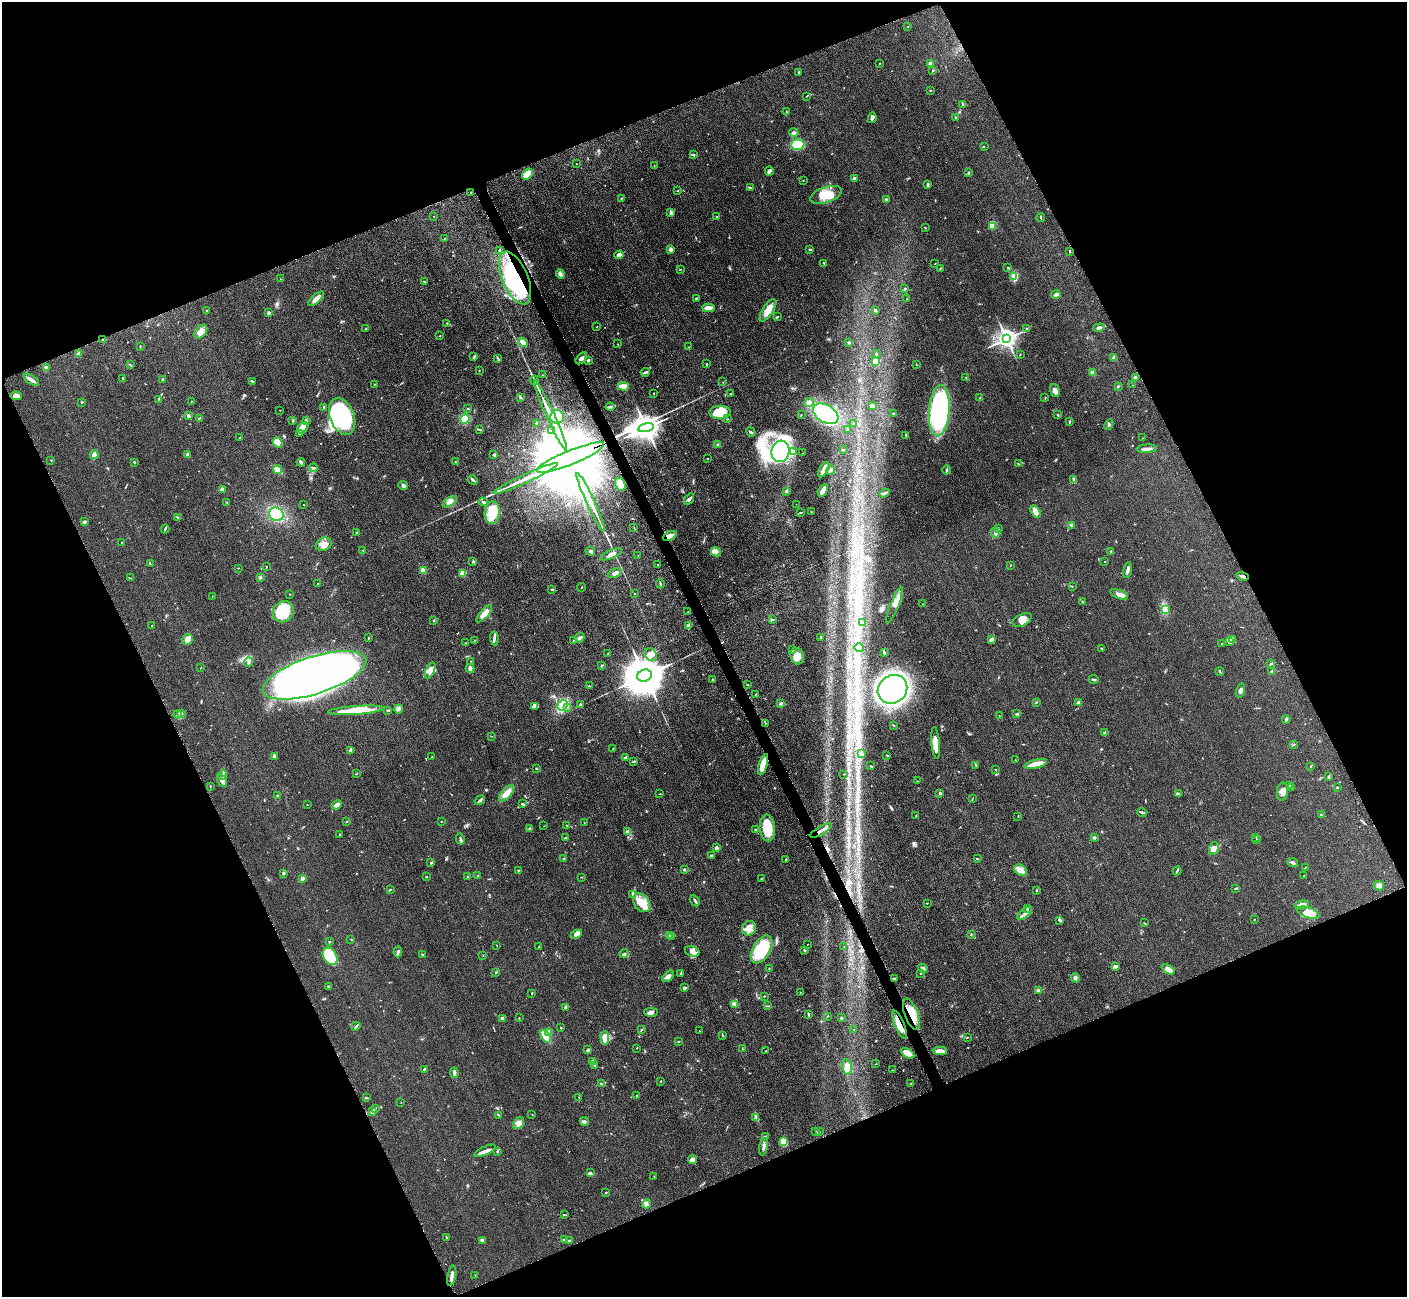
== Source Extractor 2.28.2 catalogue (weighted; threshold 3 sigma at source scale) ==
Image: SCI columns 65-5681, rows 191-5367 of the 5698 x 5663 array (HDU 1 of 3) = the unmasked area's bounding box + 8 px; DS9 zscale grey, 4 x 4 block average (1 PNG px = mean of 4 x 4 image px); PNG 1409 x 1299 px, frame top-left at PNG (2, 2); each listed source drawn as its Kron ellipse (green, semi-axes under 4 px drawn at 4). Shown black and unused: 44% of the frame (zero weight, under 3 of 5 exposures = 3% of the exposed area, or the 3 px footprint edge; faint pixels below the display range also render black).
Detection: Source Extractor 2.28.2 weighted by HDU 2 'WHT'. Background 0.0534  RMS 0.006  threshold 0.0269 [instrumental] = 3 sigma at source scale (4.5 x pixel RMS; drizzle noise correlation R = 1.50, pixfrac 1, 0.05/0.05 arcsec/px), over >= 5 px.
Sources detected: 620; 5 inside a brighter object's white glare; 3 cosmic-ray / hot-pixel residue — neither listed nor drawn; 10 coinciding with a brighter row at this scale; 26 inside a brighter listed object's ellipse — not listed separately; of the other 576, all 500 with FLUX_AUTO >= 1.05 (the completeness limit of this list) listed and drawn (76 fainter detections not listed), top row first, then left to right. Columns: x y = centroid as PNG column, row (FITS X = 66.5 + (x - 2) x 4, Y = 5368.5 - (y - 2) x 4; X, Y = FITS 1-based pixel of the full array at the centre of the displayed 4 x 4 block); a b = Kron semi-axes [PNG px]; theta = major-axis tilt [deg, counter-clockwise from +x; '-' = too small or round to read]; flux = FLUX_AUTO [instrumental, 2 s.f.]
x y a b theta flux
908 27 2 2 - 1.5
879 64 2 2 - 1.5
931 64 4 3 - 13
933 70 2 2 - 1.4
799 73 4 2 - 3.1
931 90 2 2 - 1.6
807 96 2 2 - 1.3
963 105 2 2 - 1.6
787 112 2 2 - 1.8
956 117 3 2 - 4.1
872 118 5 3 - 11
794 132 4 3 - 6.8
798 145 7 5 4 95
984 147 2 2 - 1.3
694 155 3 2 - 4.6
576 164 2 2 - 1.1
654 165 2 2 - 1.2
769 171 4 3 - 9.5
968 173 3 2 - 3
527 174 6 4 50 39
855 179 3 2 - 13
803 180 2 2 - 1.3
928 185 4 2 - 6.1
750 188 3 2 - 3.9
678 191 2 2 - 1.7
470 193 2 2 - 1.1
826 195 16 8 19 66
621 199 2 2 - 1.5
886 200 4 2 - 5.8
671 213 4 2 - 12
433 216 2 2 - 1.1
717 217 2 2 - 2.2
1041 217 4 2 - 2.6
925 227 2 2 - 2.1
992 227 3 2 - 4.7
444 239 2 2 - 2.6
671 249 2 2 - 36
810 249 3 2 - 2.7
500 250 4 2 - 4
1070 251 2 2 - 2.6
619 255 4 4 - 12
824 263 3 2 - 2.5
935 263 2 2 - 1.1
1008 267 2 2 - 1.7
940 268 3 2 - 2.1
680 269 3 2 - 1.4
560 274 5 4 - 12
1014 277 3 3 - 56
515 278 28 13 -67 520
280 279 2 2 - 1.6
424 282 2 2 - 1.9
905 289 2 2 - 2.1
1056 294 4 3 - 8.2
696 298 3 2 - 2.9
316 299 10 4 41 24
907 299 2 2 - 1.1
708 308 6 3 -3 32
206 310 2 2 - 1.4
768 310 13 5 57 41
875 310 3 3 - 4.4
269 313 4 2 - 4.7
777 317 3 2 - 2.3
446 323 2 2 - 1.9
597 326 3 2 - 1.1
1099 328 5 2 - 10
365 329 3 2 - 2.7
1026 329 3 2 - 2.3
201 331 8 5 52 26
440 336 2 2 - 1.4
1006 339 4 3 - 2700
103 340 3 2 - 5.3
523 342 5 3 - 23
848 342 3 2 - 2.2
617 344 2 2 - 1.1
140 346 2 2 - 1.7
688 347 2 2 - 1.6
78 354 2 2 - 2.7
876 354 2 2 - 2
1020 354 2 2 - 1.8
474 357 4 2 - 2.2
581 358 7 3 48 11
1113 358 2 2 - 4.6
498 359 3 2 - 2.8
588 360 2 2 - 7.2
876 361 2 2 - 170
707 364 2 2 - 3
130 365 2 2 - 1.9
916 365 2 2 - 1.2
46 367 3 3 - 7
479 370 2 2 - 1.1
645 372 4 2 - 7
1092 373 2 2 - 57
542 375 2 2 - 1.1
123 378 4 2 - 3.5
966 378 2 2 - 1.7
1136 378 2 2 - 47
163 379 3 3 - 4.7
31 380 9 3 -33 17
534 380 4 2 - 4.2
252 381 3 2 - 3.4
723 382 2 2 - 1.1
374 384 2 2 - 1.1
1133 385 2 2 - 1.1
623 386 5 2 - 45
1118 386 2 2 - 3.3
1055 391 7 4 -75 17
654 394 2 2 - 1.3
731 394 2 2 - 2.3
16 396 5 4 - 16
520 397 3 2 - 3.1
980 398 3 2 - 3.8
1045 398 2 2 - 1.5
159 399 2 2 - 1.4
191 401 2 2 - 1.5
82 402 2 2 - 10
809 403 5 4 - 20
872 406 4 3 - 11
324 407 2 2 - 2.9
610 407 4 2 - 3.3
468 409 2 2 - 2.3
280 410 2 2 - 1.3
939 411 25 10 86 620
720 412 10 6 1 80
894 413 3 2 - 3.2
826 414 14 9 -32 300
550 415 38 3 -65 62
801 415 2 2 - 1.2
1058 415 3 2 - 3
188 416 4 3 - 4.9
342 416 19 12 -68 520
557 417 7 6 - 44
199 418 2 2 - 4
465 419 5 4 - 46
727 419 2 2 - 1.6
292 420 3 2 - 2.4
307 421 2 2 - 1.9
1070 422 4 2 - 3.1
537 423 3 2 - 3
853 423 2 2 - 1.4
1109 425 5 2 - 5.3
303 428 6 5 - 19
646 428 8 4 14 5300
479 429 2 2 - 1.3
847 430 3 2 - 2.5
552 431 2 2 - 1.2
751 432 5 2 - 5.1
299 433 4 3 - 6.5
906 436 2 2 - 1.9
240 437 2 2 - 1.6
1142 438 2 2 - 1.3
277 442 5 4 - 48
718 445 3 2 - 4.2
1147 449 10 2 3 16
843 450 3 2 - 4
780 451 11 8 74 650
794 451 3 3 - 5.3
803 453 2 2 - 1.3
94 455 4 2 - 25
187 455 3 2 - 5.3
494 455 3 2 - 4.2
570 457 36 7 22 190000
707 458 2 2 - 1.7
51 460 2 2 - 1.5
134 462 2 2 - 2.9
301 462 4 3 - 7.5
455 462 2 2 - 1.1
1018 464 2 2 - 2.7
313 468 4 2 - 5
278 470 4 2 - 48
824 470 8 3 60 25
831 470 5 2 - 6.9
947 470 4 2 - 5.2
525 478 35 2 25 72
1074 479 3 3 - 5.9
473 480 5 2 - 5.5
620 484 7 5 -63 43
403 486 5 3 - 6.8
222 490 3 2 - 9.8
823 490 7 4 59 16
787 491 3 2 - 3.4
884 493 5 3 - 8.2
689 499 6 3 56 8.9
450 502 8 3 34 14
483 502 5 2 - 5.2
591 502 32 2 -65 55
227 503 2 2 - 1.3
796 504 2 2 - 1.1
303 505 2 2 - 1.6
801 512 2 2 - 1.7
811 512 2 2 - 1.1
1035 512 7 4 -55 26
492 513 11 7 88 100
276 514 7 6 - 99
177 517 3 2 - 3.2
84 522 3 3 - 5.5
1072 526 2 2 - 1.9
634 527 2 2 - 1.6
165 529 4 2 - 4.2
998 529 2 2 - 1.1
356 533 2 2 - 4.2
995 533 5 3 - 9.9
670 536 7 3 25 20
121 542 2 2 - 1.2
324 544 8 6 27 25
363 550 2 2 - 1.3
590 551 5 3 - 6.3
1111 551 3 2 - 3
716 552 5 4 - 13
611 554 11 3 23 16
638 555 2 2 - 1.4
473 561 3 2 - 2.6
1105 562 2 2 - 1.2
150 564 3 2 - 2.1
658 565 2 2 - 1.1
1010 565 2 2 - 1.5
266 566 2 2 - 1.3
238 568 2 2 - 1.4
1127 570 8 2 78 14
423 571 2 2 - 87
462 573 2 2 - 130
615 573 7 3 26 9.1
1243 576 6 2 -17 12
260 577 2 2 - 8.2
130 578 2 2 - 1.2
317 584 2 2 - 1.1
660 584 4 2 - 4.5
1072 586 2 2 - 1.4
581 587 4 2 - 1.3
552 589 4 2 - 3.5
290 594 2 2 - 1.3
635 594 2 2 - 1.8
1119 594 9 4 -22 17
212 596 2 2 - 1.1
1082 602 2 2 - 1.3
922 604 2 2 - 1.2
895 605 20 4 68 25
1165 610 2 2 - 2.8
283 612 11 10 - 170
688 612 2 2 - 1.1
484 614 11 3 48 33
434 620 3 2 - 2
772 620 3 2 - 3.3
1022 620 10 5 28 27
863 622 3 2 - 2.8
688 625 3 3 - 5
152 626 2 2 - 3.9
821 637 2 2 - 3
368 638 2 2 - 2.3
494 638 7 2 -84 7.7
580 638 5 3 - 8.2
188 639 5 5 - 28
991 639 4 2 - 14
1233 639 2 2 - 2.6
474 640 2 2 - 1.3
573 640 2 2 - 1.6
1229 641 4 2 - 5.8
465 643 2 2 - 1.4
1222 644 3 2 - 2
859 648 4 3 - 9.3
1101 648 2 2 - 3.1
792 650 3 2 - 2.5
884 652 4 2 - 5
608 654 2 2 - 1.6
651 655 7 5 -42 19
797 656 8 6 -74 40
471 661 2 2 - 1.2
249 662 5 3 - 8
1271 664 4 2 - 3
601 666 3 2 - 3.3
200 668 2 2 - 1.5
470 668 4 3 - 14
430 670 9 4 64 25
1220 671 4 2 - 3.4
1272 671 3 2 - 5.4
314 675 54 18 18 3800
644 676 7 5 19 20000
712 679 2 2 - 2.3
1094 679 5 2 - 5.3
748 685 2 2 - 1.4
589 686 2 2 - 1.8
892 689 15 13 38 1300
1241 690 7 3 75 9.3
755 694 2 2 - 2
1036 702 3 2 - 2.9
1079 702 4 2 - 9.5
781 704 2 2 - 1.9
563 705 5 4 - 110
580 705 4 2 - 4.3
535 707 4 3 - 7.9
567 707 3 2 - 4.7
399 709 4 2 - 6.6
356 710 28 4 4 100
387 710 3 2 - 2.5
182 713 3 2 - 4.3
1016 714 4 2 - 4.5
178 715 4 4 - 8.8
999 716 2 2 - 1.1
1286 719 4 2 - 5.6
765 723 2 2 - 1.3
893 725 3 2 - 2.3
1104 733 3 2 - 4.3
491 736 2 2 - 1.5
936 743 16 4 -85 45
1294 744 2 2 - 2.1
613 748 2 2 - 1.1
351 751 4 2 - 5
862 754 2 2 - 17
887 755 3 2 - 2.8
274 756 2 2 - 21
431 757 2 2 - 1.5
625 757 3 2 - 4.7
1015 760 2 2 - 1.2
633 762 4 2 - 4.3
763 764 11 4 73 52
1036 764 12 3 14 44
976 765 3 2 - 2.2
871 766 3 2 - 1.9
1311 766 3 2 - 2.1
536 768 3 2 - 2.6
995 770 2 2 - 2.1
356 774 2 2 - 1.5
844 774 2 2 - 1.1
223 775 5 2 - 4.6
1328 777 4 2 - 5.4
222 780 6 3 -58 24
917 781 2 2 - 1.5
210 786 3 2 - 2.4
1289 786 3 2 - 1.7
1291 787 2 2 - 2
1337 787 2 2 - 4.1
1282 791 9 5 85 25
507 793 10 5 48 35
940 793 3 2 - 4.2
660 794 3 2 - 1.6
1178 794 3 2 - 4.2
277 796 3 2 - 3.4
972 799 2 2 - 1.3
480 800 6 2 32 6.9
522 804 3 2 - 4.5
307 805 2 2 - 2.4
337 805 5 2 - 18
1142 812 5 2 - 5.3
1321 815 2 2 - 1.1
916 816 2 2 - 2.2
1018 816 2 2 - 1.5
347 821 2 2 - 1.8
441 821 2 2 - 1.1
584 822 2 2 - 1.1
566 825 3 2 - 1.6
544 826 2 2 - 1.1
767 828 13 7 -86 91
530 829 3 2 - 3.3
756 829 3 2 - 2.4
821 831 12 2 29 17
628 832 3 2 - 5.1
339 834 2 2 - 2.3
1094 837 4 2 - 6.2
1256 837 2 2 - 1.5
565 838 3 2 - 2
460 839 5 2 - 5.9
1257 839 2 2 - 1.5
716 848 3 3 - 8.9
1214 849 6 5 - 22
711 856 3 2 - 3.9
563 858 2 2 - 2.4
977 859 3 2 - 2.3
786 860 3 2 - 2.4
431 863 3 2 - 3.5
1293 863 5 2 - 8.6
1305 868 3 2 - 2.2
684 869 3 2 - 4.5
518 870 2 2 - 1.3
1021 870 7 5 -32 24
1177 871 4 2 - 4.3
283 873 2 2 - 1.8
478 875 2 2 - 1.5
1304 875 2 2 - 1.3
426 877 2 2 - 2.7
467 877 2 2 - 1.4
581 877 3 2 - 1.9
302 878 4 3 - 8.8
761 878 2 2 - 1.7
1379 886 5 4 - 14
1236 888 3 2 - 3.9
390 889 3 2 - 1.9
1037 890 2 2 - 3.1
632 894 3 2 - 3.3
695 901 6 2 -60 5.1
642 903 10 7 -52 58
927 903 2 2 - 1.1
1302 905 7 4 13 18
1027 909 3 2 - 6.3
1025 913 8 3 35 11
1308 913 11 5 -17 33
1254 920 2 2 - 1.3
1060 921 2 2 - 2.2
1144 923 3 2 - 2.6
749 928 7 6 - 31
576 934 6 4 24 18
971 934 3 2 - 2.1
669 935 2 2 - 1.5
672 936 3 2 - 3.4
351 939 2 2 - 1.4
329 942 2 2 - 2.5
807 944 2 2 - 1.5
497 945 2 2 - 1.1
539 947 2 2 - 1.9
844 947 2 2 - 1.2
762 949 15 9 60 170
804 950 3 2 - 2.8
692 951 7 5 -19 22
398 952 5 3 - 7.1
624 954 4 2 - 3.9
422 955 2 2 - 2.4
483 955 2 2 - 1.7
330 956 9 6 -56 150
1116 966 4 3 - 6.6
769 968 2 2 - 1.5
923 968 5 3 - 12
1168 969 7 4 -29 22
496 973 2 2 - 2.6
921 973 3 2 - 2
681 974 2 2 - 1.2
668 976 7 3 48 11
1075 978 4 3 - 9.3
894 979 3 2 - 3.3
328 986 2 2 - 7.5
684 988 3 3 - 6.6
1039 991 2 2 - 37
532 993 2 2 - 2
800 993 2 2 - 1.1
764 996 2 2 - 2.4
734 1004 3 2 - 4.1
768 1006 2 2 - 2.3
565 1007 4 2 - 4.5
651 1012 7 4 -1 13
808 1014 4 2 - 3.8
911 1014 16 6 -70 69
828 1016 2 2 - 1.2
502 1018 2 2 - 20
519 1018 3 2 - 1.3
841 1018 2 2 - 3.6
899 1025 15 4 -67 46
356 1026 5 2 - 5.5
561 1028 2 2 - 2.2
642 1029 2 2 - 1.9
854 1029 2 2 - 1.1
699 1031 2 2 - 1.7
549 1032 3 3 - 14
722 1035 2 2 - 2.1
546 1036 7 3 -54 82
967 1037 2 2 - 1.1
605 1038 7 3 -88 44
678 1042 2 2 - 1.2
637 1048 2 2 - 1.8
742 1049 2 2 - 1.1
588 1050 3 2 - 7.8
766 1051 2 2 - 2.1
940 1051 7 3 -3 25
908 1053 7 3 -30 79
592 1062 3 3 - 6.3
876 1064 2 2 - 1.3
594 1065 2 2 - 2.5
847 1067 8 4 -78 34
424 1069 4 2 - 3.9
893 1070 2 2 - 1.2
454 1073 5 2 - 10
660 1081 2 2 - 1.9
911 1083 2 2 - 1.8
601 1084 2 2 - 2.4
636 1096 2 2 - 1.8
579 1097 2 2 - 1.1
367 1098 3 2 - 2.1
401 1103 2 2 - 1.2
375 1108 3 2 - 1.8
372 1112 4 3 - 14
499 1115 2 2 - 1.7
532 1115 2 2 - 1.1
756 1117 3 2 - 3.6
584 1121 5 3 - 7.4
519 1123 6 5 - 15
816 1131 2 2 - 2.6
819 1132 2 2 - 1.5
766 1137 3 2 - 3
783 1142 4 4 - 48
763 1147 9 2 79 12
485 1151 11 3 25 19
497 1151 3 2 - 2.8
692 1160 5 3 - 17
590 1173 4 2 - 5.7
654 1176 2 2 - 1.4
606 1192 3 2 - 2
646 1204 5 2 - 7.5
564 1214 2 2 - 2.5
446 1237 3 2 - 1.6
482 1240 3 2 - 8.9
564 1240 4 2 - 9.3
569 1241 3 2 - 3
475 1275 2 2 - 1.2
452 1276 10 2 79 16
Overlapping masked pixels (flux is a lower limit): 8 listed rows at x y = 515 278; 646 428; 570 457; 670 536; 1243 576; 821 831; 911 1014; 899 1025
Diffuse or blended objects may show on this block-average render without a row.